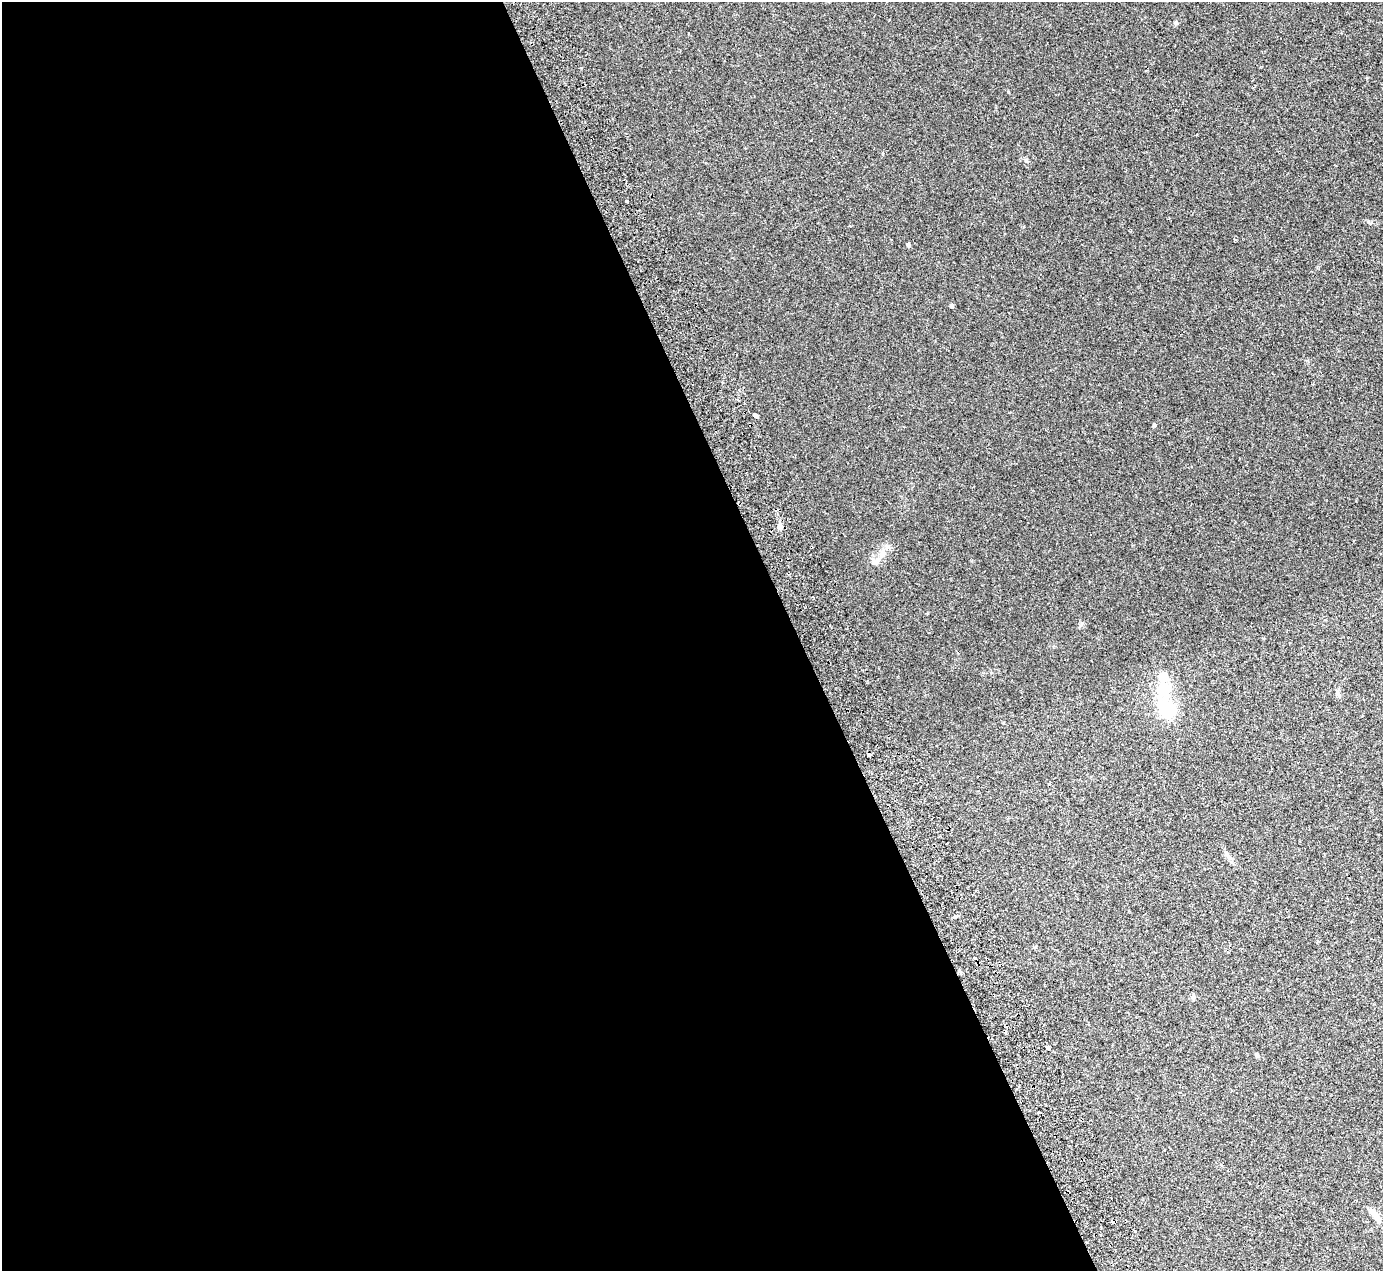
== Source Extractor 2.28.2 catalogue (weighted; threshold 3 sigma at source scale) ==
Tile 9 of 4 x 4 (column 1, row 3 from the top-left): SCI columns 58-1438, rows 1579-2847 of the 5637 x 5567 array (HDU 1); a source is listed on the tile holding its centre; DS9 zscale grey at full resolution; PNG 1385 x 1273 px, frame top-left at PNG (2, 2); no overlay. Shown black and unused: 58% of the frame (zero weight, under 2 of 3 exposures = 3% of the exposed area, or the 3 px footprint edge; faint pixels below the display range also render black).
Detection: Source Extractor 2.28.2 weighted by HDU 2 'WHT'; one run over the whole footprint, this tile lists its part. Background 0.0185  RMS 0.0063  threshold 0.0286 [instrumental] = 3 sigma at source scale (4.5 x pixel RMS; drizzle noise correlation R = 1.50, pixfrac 1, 0.05/0.05 arcsec/px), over >= 5 px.
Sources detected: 20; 4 cosmic-ray / hot-pixel residue — not listed; the other 16 listed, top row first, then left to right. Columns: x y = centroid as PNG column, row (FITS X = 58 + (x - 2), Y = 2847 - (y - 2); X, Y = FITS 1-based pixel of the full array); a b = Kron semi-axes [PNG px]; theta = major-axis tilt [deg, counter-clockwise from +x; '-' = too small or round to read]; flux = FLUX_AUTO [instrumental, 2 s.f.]
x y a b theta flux
1026 160 6 5 - 0.96
627 201 3 3 - 1
908 245 4 4 - 1.5
951 306 4 4 - 1.4
755 415 5 3 - 16
1154 425 4 4 - 1.1
780 526 7 6 - 2.3
875 561 12 9 26 3.8
1163 677 5 5 - 19
1164 688 6 5 - 44
1167 708 28 20 -65 22
869 755 4 3 - 3.5
960 972 5 3 - 0.74
1048 1047 4 4 - 3.8
1257 1055 6 4 -49 1.2
1376 1216 18 7 -56 5.7
Overlapping masked pixels (flux is a lower limit): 1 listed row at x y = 869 755
Unlisted compact peaks at least as high as the median listed source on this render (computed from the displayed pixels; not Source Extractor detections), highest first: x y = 1176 23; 1368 221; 1367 78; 1082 623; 581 68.